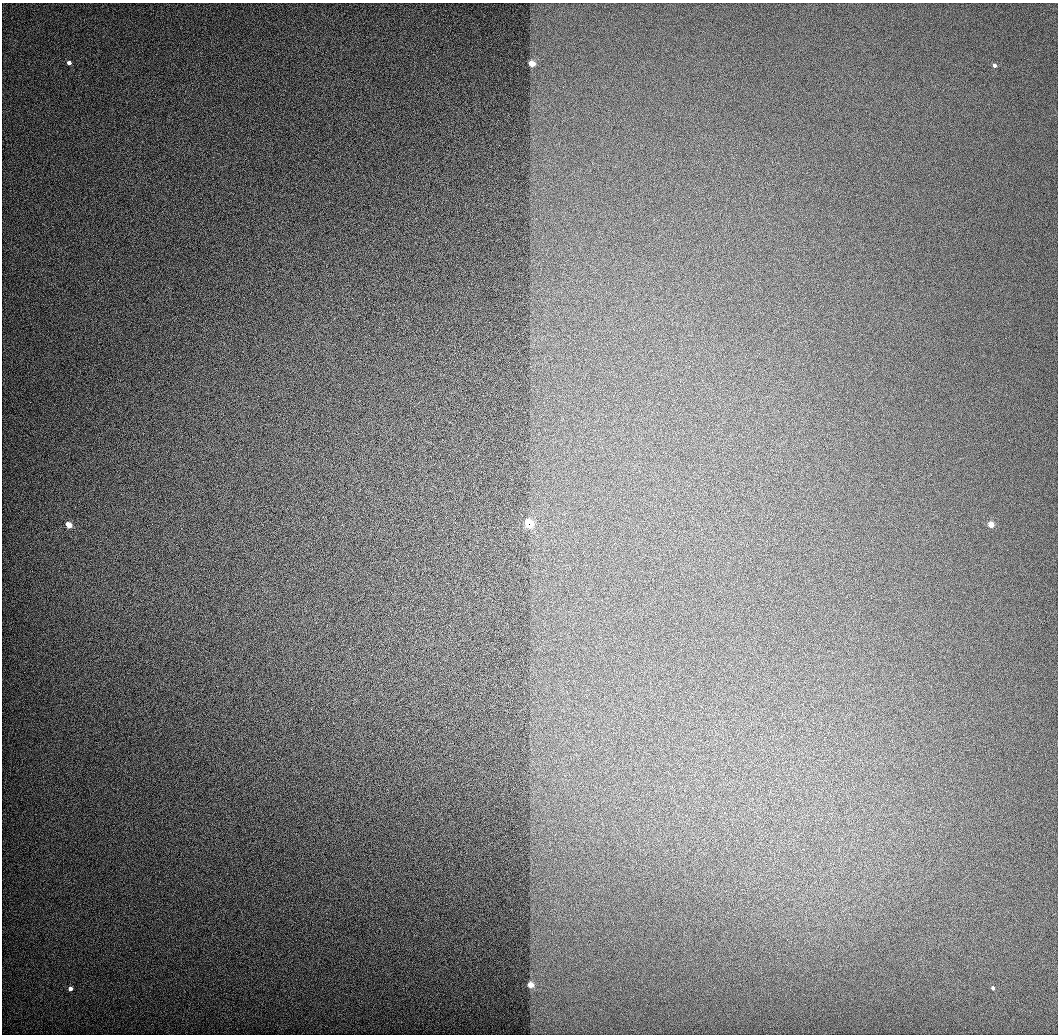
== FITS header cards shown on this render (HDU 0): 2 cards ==
NAXIS1  =                 1056 / Length of Axis 1 (Serial)
NAXIS2  =                 1032 / Length of Axis 2 (Parallel)

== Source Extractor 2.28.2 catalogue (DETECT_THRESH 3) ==
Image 1056 x 1032 px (HDU 0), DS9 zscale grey, 1 PNG px = 1 image px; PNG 1060 x 1036 px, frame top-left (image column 1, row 1032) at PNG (2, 3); no overlay
Background 518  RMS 3.4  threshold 10.2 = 3 sigma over >= 5 px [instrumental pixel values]
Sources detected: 9; all 9 listed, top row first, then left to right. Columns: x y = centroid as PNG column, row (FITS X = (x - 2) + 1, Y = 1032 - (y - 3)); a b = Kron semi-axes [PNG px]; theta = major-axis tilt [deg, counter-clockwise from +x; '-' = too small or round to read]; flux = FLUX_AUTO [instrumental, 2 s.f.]
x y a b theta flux
69 63 4 3 - 4200
532 64 4 3 - 20000
994 65 3 3 - 3800
529 523 5 4 - 23000
69 525 4 3 - 24000
991 525 3 3 - 24000
530 985 3 3 - 25000
993 988 3 3 - 3600
70 989 3 3 - 4300